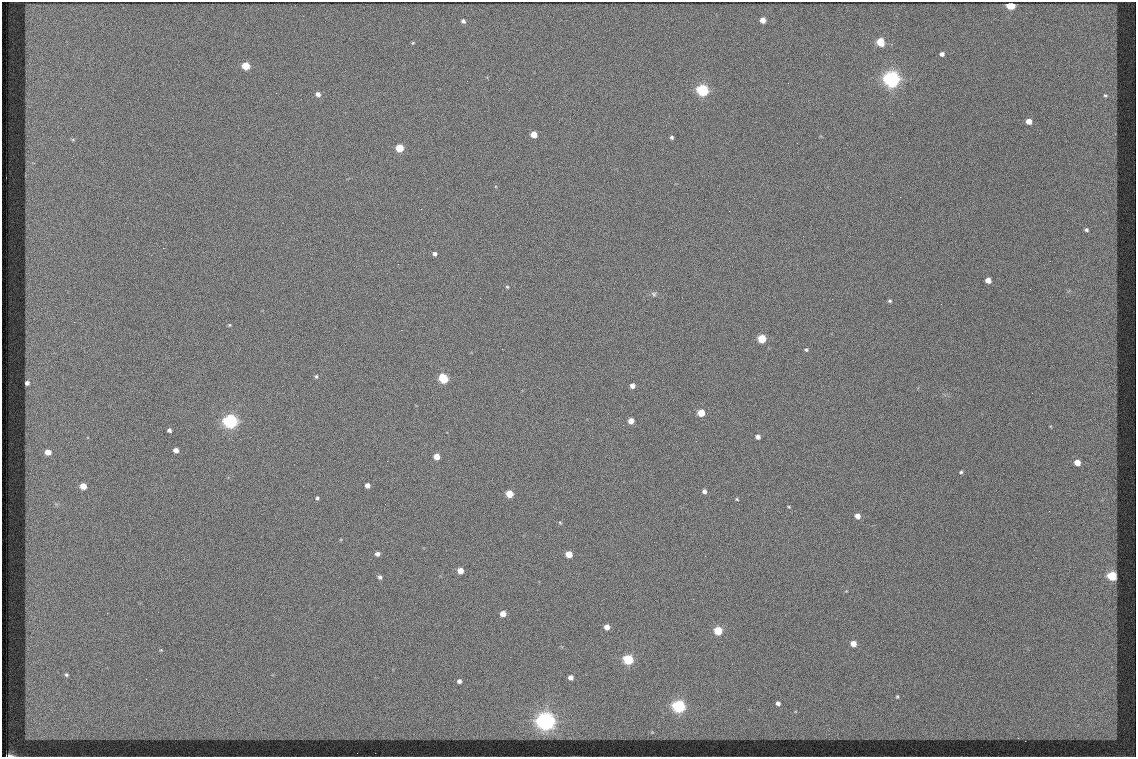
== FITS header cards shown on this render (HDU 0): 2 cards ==
NAXIS1  =                 1134
NAXIS2  =                  755

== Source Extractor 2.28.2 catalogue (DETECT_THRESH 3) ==
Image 1134 x 755 px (HDU 0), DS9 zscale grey, 1 PNG px = 1 image px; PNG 1138 x 759 px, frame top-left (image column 1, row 755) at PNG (2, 2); no overlay
Background 262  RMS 2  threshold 5.86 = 3 sigma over >= 5 px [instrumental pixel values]
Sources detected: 74; all 74 listed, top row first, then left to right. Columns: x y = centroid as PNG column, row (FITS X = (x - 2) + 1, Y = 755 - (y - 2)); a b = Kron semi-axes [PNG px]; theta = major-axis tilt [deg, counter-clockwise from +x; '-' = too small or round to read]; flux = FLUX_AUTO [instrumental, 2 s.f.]
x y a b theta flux
1011 5 5 5 - 5700
763 20 5 4 - 1200
463 21 4 4 - 300
880 42 6 6 - 4100
413 43 3 3 - 110
942 54 6 6 - 550
246 66 5 5 - 3100
891 79 7 7 - 55000
788 83 2 2 - 54
702 90 6 5 - 17000
318 94 5 4 - 510
1105 95 7 6 - 410
1029 121 6 5 - 1400
534 134 5 5 - 1800
672 137 3 3 - 190
73 139 6 4 0 160
399 148 5 5 - 3700
1086 230 7 6 - 410
163 248 2 2 - 120
435 254 4 4 - 340
988 280 5 5 - 1200
507 287 4 3 - 130
654 294 7 5 -28 210
890 301 6 6 - 320
74 322 2 2 - 66
229 325 4 4 - 130
762 339 5 5 - 4700
806 350 3 2 - 150
316 376 5 4 - 180
443 379 6 5 - 6800
27 383 4 4 - 410
632 386 4 4 - 800
701 413 5 5 - 3200
631 421 5 4 - 1100
230 422 6 6 - 31000
1050 426 4 3 - 120
169 430 4 4 - 310
758 437 4 4 - 480
696 441 2 2 - 120
176 450 5 4 - 810
48 452 6 6 - 1300
436 457 5 5 - 1700
387 461 2 2 - 190
1077 463 6 5 - 1400
961 472 6 5 - 260
367 485 4 4 - 640
83 486 5 5 - 1700
704 491 4 4 - 450
509 494 5 5 - 3000
317 498 4 3 - 220
737 499 3 2 - 120
857 516 6 6 - 1100
560 523 5 3 - 110
377 554 4 4 - 460
569 554 5 5 - 2300
1038 568 2 2 - 65
460 571 5 4 - 1400
1112 576 6 5 - 7900
380 577 4 4 - 270
846 591 5 5 - 200
107 613 2 2 - 72
503 614 5 5 - 1400
607 627 5 4 - 950
718 630 5 5 - 4900
853 644 6 5 - 1600
628 660 5 5 - 10000
66 675 5 5 - 230
570 677 5 4 - 610
459 681 4 4 - 430
897 696 6 5 - 210
778 703 5 5 - 470
679 706 6 6 - 25000
546 721 7 6 - 77000
10 755 7 2 -1 330
At the frame edge (FLAGS 8, measured only in part): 1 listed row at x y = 10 755